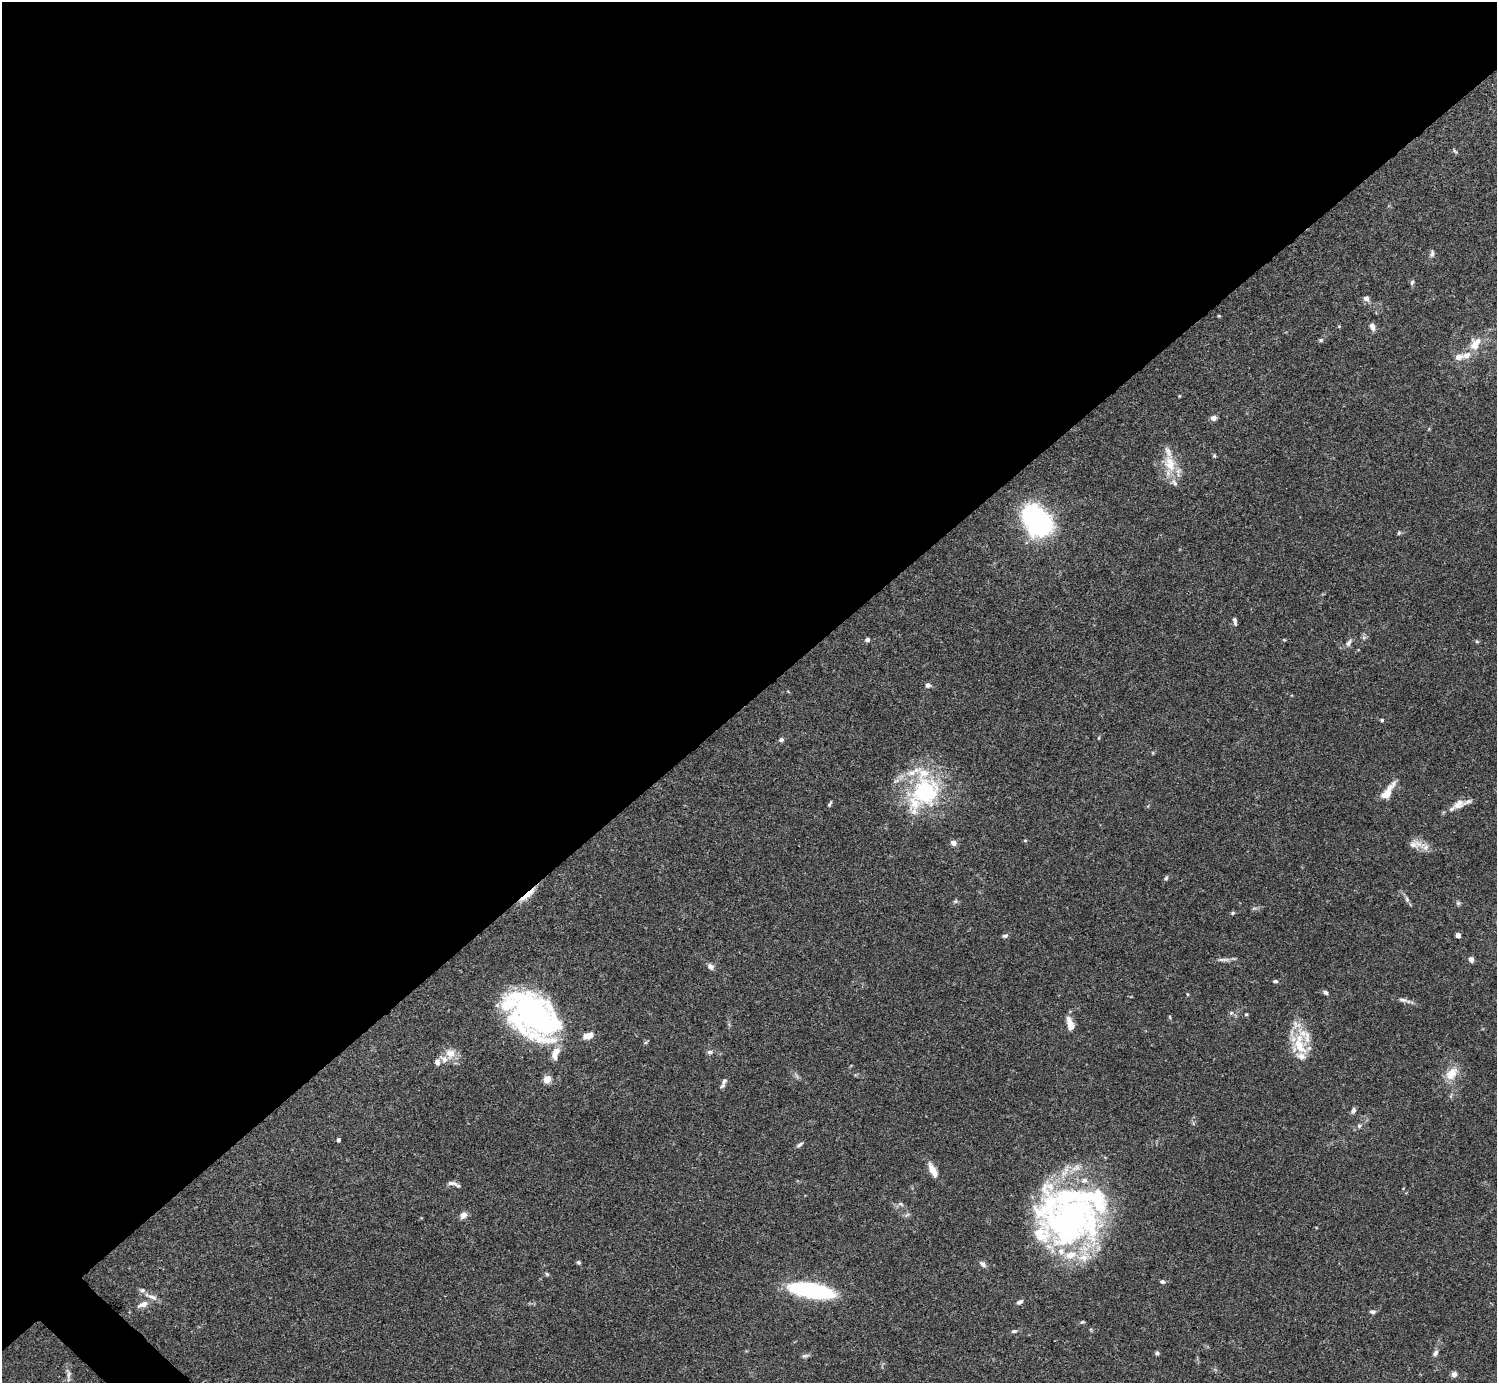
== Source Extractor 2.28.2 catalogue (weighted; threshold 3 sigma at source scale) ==
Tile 2 of 4 x 4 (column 2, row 1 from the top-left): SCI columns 1495-2989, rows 4302-5682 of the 5982 x 5981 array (HDU 1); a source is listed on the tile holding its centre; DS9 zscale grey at full resolution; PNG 1499 x 1385 px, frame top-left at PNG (2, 2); no overlay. Shown black and unused: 51% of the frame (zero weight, under 3 of 4 exposures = <1% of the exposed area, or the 3 px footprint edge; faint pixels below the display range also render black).
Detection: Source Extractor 2.28.2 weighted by HDU 2 'WHT'; one run over the whole footprint, this tile lists its part. Background 0.0692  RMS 0.0032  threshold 0.0144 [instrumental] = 3 sigma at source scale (4.5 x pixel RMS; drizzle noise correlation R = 1.50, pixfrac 1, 0.05/0.05 arcsec/px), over >= 5 px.
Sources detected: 111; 3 inside a brighter object's white glare — not listed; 21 inside a brighter listed object's ellipse — not listed separately; the other 87 listed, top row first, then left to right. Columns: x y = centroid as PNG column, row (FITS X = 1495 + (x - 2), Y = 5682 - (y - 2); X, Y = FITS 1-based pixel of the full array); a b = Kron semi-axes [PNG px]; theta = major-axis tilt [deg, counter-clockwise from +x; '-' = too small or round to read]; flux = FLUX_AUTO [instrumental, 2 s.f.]
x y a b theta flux
1455 151 8 4 -46 0.47
1432 253 11 5 80 0.9
1412 282 7 5 72 0.58
1366 298 7 6 - 1.3
1219 316 5 3 - 0.28
1339 326 4 4 - 0.29
1372 327 9 6 -70 1.4
1321 340 6 5 - 0.51
1477 341 16 10 11 3.3
1466 355 11 8 22 2.9
1179 396 5 3 - 0.25
1213 418 7 6 - 1.3
1214 456 6 4 -69 0.43
1170 463 25 15 -69 7.6
1037 521 27 18 -49 69
1399 533 6 4 68 0.47
1235 621 10 4 -78 0.91
1364 637 7 4 19 0.57
867 639 6 5 - 0.82
1284 640 5 3 - 0.29
1477 641 5 4 - 0.41
1349 642 13 6 58 1.2
928 685 6 6 - 0.99
1382 720 5 4 - 0.45
1099 738 5 3 - 0.28
781 740 6 5 - 0.85
1153 753 5 3 - 0.26
925 791 44 37 52 33
1388 792 23 8 56 5
830 804 7 4 63 0.54
1459 804 17 11 30 2.7
1025 840 4 4 - 0.35
953 843 8 6 -39 1.3
1413 845 15 11 -30 2.4
1426 847 15 10 -45 2.6
1166 878 7 5 48 0.58
527 895 28 5 41 3.3
1407 899 9 5 -66 0.86
955 902 6 4 19 0.51
1458 903 6 6 - 0.58
1233 913 6 4 21 0.46
1458 935 4 4 - 1.9
1005 936 8 5 14 0.71
1471 959 6 5 - 1.3
1223 960 21 4 -1 1.4
710 966 9 7 -39 1.2
1275 981 7 4 -9 0.52
1326 992 7 5 -26 0.87
1402 1000 15 6 -14 1.4
1231 1013 6 4 44 0.51
1246 1014 4 4 - 0.34
534 1015 55 36 -41 95
1170 1017 6 3 -71 0.3
1070 1024 15 7 -73 3.9
588 1035 11 6 18 3.1
1299 1044 39 16 -78 11
710 1052 7 6 - 0.95
450 1053 13 12 - 3.8
437 1062 8 7 - 1.3
1451 1074 19 12 50 5
547 1079 5 5 - 7.4
724 1081 11 6 53 1.1
1353 1111 8 5 61 0.96
1359 1126 6 5 - 0.59
338 1140 4 4 - 0.89
799 1145 10 5 33 0.79
933 1170 19 7 -63 3.4
1084 1180 10 8 14 1.9
452 1183 16 5 -6 1.3
901 1204 9 5 -26 0.75
463 1215 10 7 44 1.6
1071 1218 89 34 -20 67
1070 1255 21 11 10 6.7
578 1262 5 4 - 0.54
983 1264 10 6 -47 1.2
547 1274 6 4 -37 0.49
1162 1282 6 5 - 0.72
142 1290 8 6 -11 0.84
811 1290 33 10 -10 58
1020 1302 8 5 31 0.96
143 1304 17 7 23 2.2
1372 1312 7 5 -1 0.83
1157 1353 5 5 - 0.62
1435 1353 8 6 58 1
805 1356 11 5 10 0.78
68 1374 16 6 -81 1.4
1454 1374 7 6 - 1.4
Overlapping masked pixels (flux is a lower limit): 1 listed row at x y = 527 895